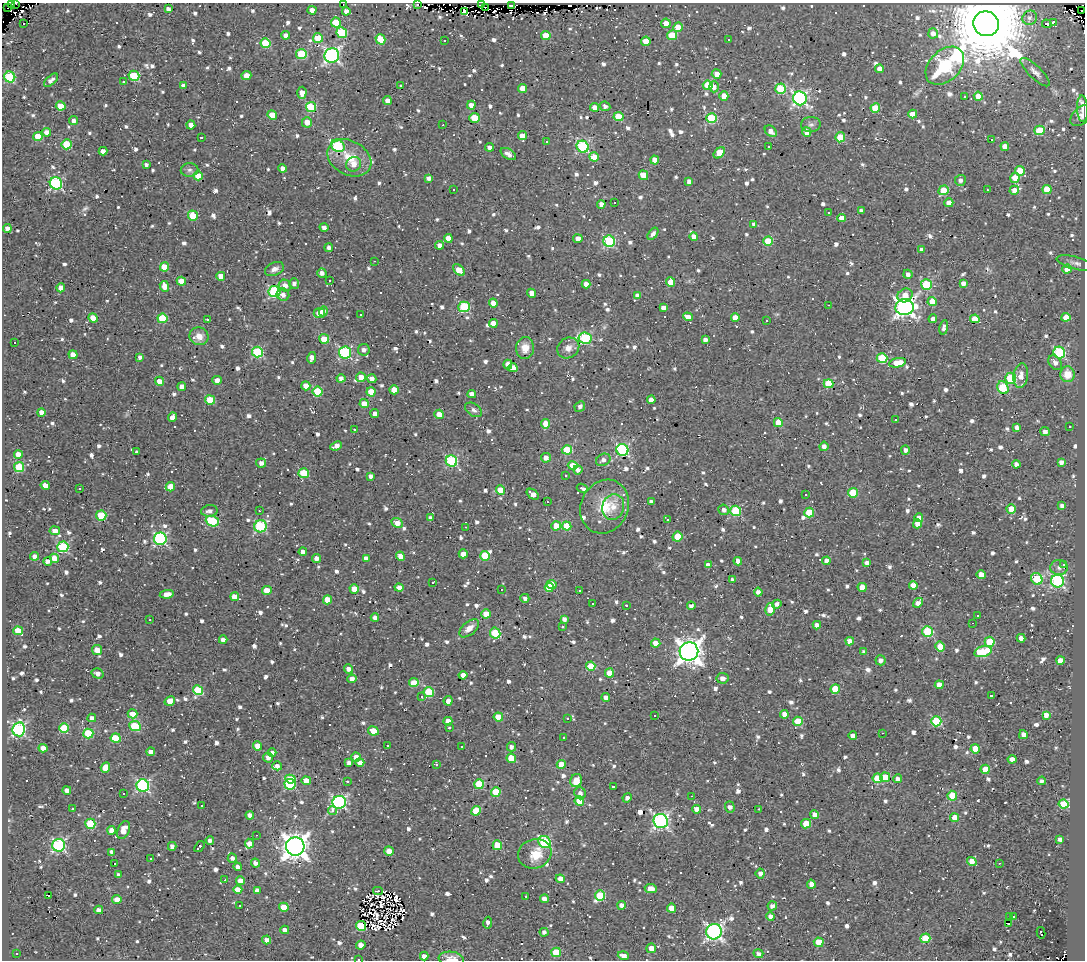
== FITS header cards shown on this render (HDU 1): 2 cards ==
NAXIS1  =                 1083
NAXIS2  =                  958

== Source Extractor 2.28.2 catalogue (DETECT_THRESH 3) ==
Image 1083 x 958 px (HDU 1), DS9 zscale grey, 1 PNG px = 1 image px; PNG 1087 x 962 px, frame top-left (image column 1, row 958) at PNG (2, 3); each listed source drawn as its Kron ellipse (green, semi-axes under 4 px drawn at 4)
Background 0.0307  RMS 0.029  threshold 0.0861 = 3 sigma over >= 5 px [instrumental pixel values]
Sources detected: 1241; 10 with non-positive FLUX_AUTO (blend fragments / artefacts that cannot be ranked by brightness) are neither listed nor drawn; of the other 1231, the 500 brightest by FLUX_AUTO listed and drawn (731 fainter detections omitted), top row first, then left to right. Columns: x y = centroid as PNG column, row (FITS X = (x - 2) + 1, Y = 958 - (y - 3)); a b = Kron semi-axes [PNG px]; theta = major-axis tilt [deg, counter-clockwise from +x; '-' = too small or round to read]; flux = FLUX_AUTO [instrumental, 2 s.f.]
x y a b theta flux
16 3 2 2 - 12
343 4 3 2 - 17
417 4 3 3 - 12
11 5 2 2 - 15
482 5 3 2 - 56
512 5 4 3 - 210
7 7 3 2 - 17
485 7 3 2 - 37
168 9 4 4 - 8.5
312 10 4 4 - 15
1081 10 3 2 - 240
346 11 4 4 - 11
465 12 4 3 - 87
1030 18 7 7 - 7.2
336 22 5 5 - 50
1053 22 3 3 - 450
666 23 5 4 - 17
24 24 3 3 - 84
986 24 13 12 - 39000
1047 24 5 3 - 44
678 27 5 4 - 38
342 33 5 5 - 100
933 33 5 5 - 11
286 35 4 4 - 12
672 35 5 5 - 53
546 36 5 4 - 32
318 38 5 5 - 61
380 39 5 4 - 67
728 40 3 3 - 26
444 41 3 3 - 11
646 41 5 4 - 36
265 43 5 5 - 91
301 54 5 5 - 100
332 55 7 7 - 520
945 66 22 15 44 540
880 69 4 4 - 13
1035 72 19 6 -44 11
717 74 5 5 - 19
134 76 5 5 - 110
246 76 5 4 - 26
10 77 5 5 - 130
51 80 8 4 42 11
123 82 3 3 - 80
400 85 3 3 - 15
708 85 5 4 - 62
183 86 4 4 - 10
714 87 5 5 - 13
523 88 4 4 - 29
780 89 5 5 - 100
302 93 6 4 87 16
724 96 5 4 - 18
978 96 4 4 - 30
964 97 3 3 - 10
800 98 7 6 - 450
387 101 4 4 - 11
471 105 4 4 - 14
61 106 5 4 - 34
605 106 5 4 - 8.3
311 107 5 5 - 110
595 107 4 4 - 18
875 108 5 4 - 55
1082 109 13 5 -87 7.2
913 114 4 4 - 29
272 115 5 4 - 34
1082 115 13 8 39 8.9
619 117 5 4 - 57
474 118 5 5 - 56
712 118 5 5 - 110
74 121 4 4 - 8.3
307 122 5 5 - 19
191 125 4 4 - 19
443 125 3 2 - 11
811 125 9 7 2 7.7
1039 130 5 4 - 80
771 131 7 5 -43 15
47 132 4 4 - 12
807 132 5 4 - 29
522 136 4 4 - 16
38 137 4 4 - 57
201 137 3 3 - 45
840 137 5 4 - 72
991 140 3 3 - 64
546 142 3 3 - 34
67 144 5 5 - 97
338 146 7 6 - 150
1005 146 4 4 - 21
489 147 4 4 - 9.8
583 147 6 5 - 230
769 147 3 3 - 13
103 151 4 4 - 11
719 153 6 4 43 52
508 154 8 5 -31 11
594 157 5 4 - 28
349 158 23 17 -28 54
655 160 4 4 - 20
354 164 8 7 - 16
146 165 4 4 - 7.9
282 168 4 4 - 12
189 170 9 6 1 7.2
1020 171 5 5 - 44
643 175 5 4 - 31
198 176 4 4 - 26
428 178 4 4 - 7.8
1015 178 5 4 - 29
960 180 5 5 - 8
689 181 4 4 - 8.9
56 183 6 6 - 270
453 189 3 3 - 7.3
1047 189 4 4 - 51
944 190 5 4 - 68
987 190 3 2 - 31
1014 190 5 4 - 13
615 202 3 3 - 1200
949 203 4 4 - 18
601 204 4 4 - 13
861 211 4 4 - 7.6
828 212 3 3 - 47
193 216 5 5 - 45
842 218 4 4 - 20
754 224 4 3 - 7.2
324 227 4 4 - 9
7 228 4 4 - 12
653 234 7 4 52 8.4
694 237 4 4 - 14
448 238 4 4 - 17
578 239 4 4 - 20
609 241 6 5 - 190
768 241 5 4 - 62
439 245 4 4 - 9.2
329 247 4 4 - 8
922 250 4 4 - 9.7
374 261 3 2 - 11
1076 263 20 6 -14 11
164 267 5 4 - 32
274 269 10 6 23 11
1067 269 4 4 - 29
459 270 7 4 -43 34
322 273 5 4 - 9
908 274 4 4 - 9.2
221 276 4 4 - 19
181 281 5 4 - 34
330 281 3 3 - 41
671 282 4 4 - 31
294 283 5 5 - 8.6
963 283 4 4 - 9.9
586 284 4 4 - 16
926 284 5 5 - 110
164 286 5 4 - 24
285 286 6 5 - 15
61 288 4 4 - 21
275 291 6 5 - 200
532 293 4 4 - 14
283 295 6 6 - 9.5
637 295 4 4 - 7.8
905 295 8 6 28 23
932 301 4 4 - 37
493 303 4 4 - 16
828 305 3 2 - 12
464 307 5 5 - 140
905 307 9 8 - 1000
663 308 4 4 - 9.8
323 311 5 4 - 9.7
319 313 5 5 - 27
361 315 4 3 - 11
688 317 5 4 - 14
1066 317 4 4 - 26
93 318 5 4 - 28
162 318 5 4 - 84
735 318 4 4 - 25
208 319 3 3 - 25
933 319 4 4 - 8.6
975 319 4 4 - 40
767 320 3 3 - 35
493 323 4 4 - 25
944 327 7 4 79 8
199 336 9 9 - 18
585 338 7 5 -9 200
324 339 5 4 - 49
705 340 4 4 - 9.4
14 342 3 3 - 22
525 348 11 9 89 25
568 348 11 10 - 16
364 350 6 5 - 9.4
257 352 5 5 - 160
345 352 6 6 - 230
1059 353 6 6 - 210
73 355 4 4 - 20
140 357 4 4 - 7.2
312 358 6 4 78 14
882 358 5 5 - 90
897 363 8 4 11 36
1055 363 8 6 -54 12
508 364 5 4 - 15
513 368 4 4 - 21
1067 374 8 7 - 26
1021 376 12 7 82 19
361 377 5 4 - 18
341 378 4 4 - 9.9
1011 378 5 5 - 140
372 379 4 4 - 11
217 380 4 4 - 11
159 381 4 4 - 17
828 384 5 4 - 85
306 386 4 4 - 20
182 387 4 4 - 13
1003 388 7 5 -61 80
394 390 4 4 - 29
318 391 5 5 - 84
371 392 5 4 - 33
472 394 4 4 - 12
210 400 5 4 - 68
651 400 4 4 - 19
364 404 4 4 - 25
580 406 5 5 - 7.4
473 410 9 6 -34 7.6
41 412 4 4 - 17
375 414 4 4 - 12
439 414 5 4 - 19
172 417 5 4 - 13
895 420 3 3 - 32
778 423 4 4 - 47
546 424 5 4 - 22
1070 426 3 3 - 7.5
1017 427 4 3 - 7.4
354 429 3 3 - 8.2
1045 432 5 4 - 10
336 446 6 4 23 16
824 446 5 4 - 9.8
567 450 5 4 - 78
622 450 6 6 - 270
905 450 5 4 - 8
136 452 3 3 - 35
18 455 4 4 - 22
546 458 5 5 - 12
603 460 7 5 29 7.8
451 461 6 5 - 210
1061 462 4 4 - 8.7
261 463 5 4 - 8.9
1016 464 4 4 - 8
573 466 5 4 - 30
19 467 5 5 - 98
578 470 4 4 - 8.5
304 473 5 5 - 80
565 475 3 3 - 19
371 476 4 3 - 7.3
45 485 4 4 - 17
170 487 5 4 - 24
582 488 5 3 - 10
80 489 3 3 - 7.8
501 490 4 4 - 36
853 493 5 5 - 77
533 494 7 4 -38 18
806 495 3 3 - 45
547 502 3 3 - 10
651 502 4 3 - 7.3
1062 506 4 4 - 7.8
605 507 27 23 64 70
613 507 13 11 73 25
1011 509 4 4 - 40
724 510 5 5 - 7.9
209 511 8 6 6 9.4
259 511 3 2 - 8.9
736 511 5 5 - 130
809 513 5 5 - 58
101 515 5 5 - 79
430 518 4 4 - 7.7
919 518 4 4 - 18
667 520 3 3 - 69
212 521 7 5 -22 140
397 523 6 4 -27 21
917 524 4 4 - 21
260 526 6 6 - 200
556 526 5 4 - 30
567 526 5 4 - 49
466 527 3 2 - 14
55 531 5 4 - 14
677 537 5 4 - 39
160 539 6 6 - 300
63 547 5 5 - 180
303 552 4 4 - 13
463 554 4 4 - 17
35 556 4 4 - 8.4
400 556 5 4 - 20
485 556 5 5 - 55
54 558 5 4 - 23
316 558 4 4 - 11
366 558 4 4 - 9.1
48 561 4 4 - 9.4
738 561 4 4 - 13
826 561 4 4 - 14
867 563 4 4 - 9.8
708 565 4 4 - 12
1064 565 3 3 - 55
1059 568 8 7 - 8.3
981 575 4 4 - 22
1037 579 6 5 - 120
733 580 4 4 - 8
1057 581 6 6 - 310
433 582 3 3 - 150
551 584 5 4 - 36
913 585 4 4 - 20
549 587 4 4 - 31
862 587 4 4 - 25
399 588 4 4 - 17
354 589 4 4 - 23
501 589 3 2 - 30
267 590 5 4 - 37
579 590 3 3 - 9.2
758 592 4 4 - 9.4
167 594 7 4 7 17
235 597 4 4 - 20
525 598 4 4 - 7.4
327 600 4 4 - 25
593 603 3 3 - 17
918 603 5 4 - 13
777 604 5 4 - 7.6
626 605 3 3 - 7.7
691 606 4 4 - 8.7
770 609 6 4 76 45
486 614 5 4 - 27
978 615 3 3 - 120
375 618 4 4 - 11
564 619 4 4 - 7.7
150 620 3 2 - 7.2
972 623 3 2 - 27
817 625 4 4 - 11
562 627 3 3 - 7.7
469 628 12 6 40 19
18 631 5 4 - 46
927 631 5 5 - 150
495 633 5 5 - 100
1021 638 4 4 - 13
223 640 4 4 - 11
850 641 4 4 - 16
990 642 5 5 - 68
656 643 4 4 - 22
940 647 5 4 - 48
97 650 5 5 - 26
689 651 9 9 - 2000
864 652 4 3 - 7.7
983 652 9 5 14 110
880 660 5 5 - 9.4
1060 660 4 4 - 21
591 666 5 4 - 46
348 669 5 4 - 9.9
98 673 6 5 - 10
609 673 4 4 - 30
463 675 4 4 - 18
722 678 6 5 - 13
352 679 4 4 - 11
414 683 5 4 - 37
939 685 4 4 - 18
835 689 5 4 - 55
198 690 5 4 - 80
429 692 5 5 - 96
422 696 3 3 - 140
991 696 3 3 - 12
606 697 4 4 - 10
170 701 5 4 - 24
448 701 5 4 - 11
133 714 5 4 - 33
784 714 4 4 - 19
655 715 3 3 - 140
1046 715 4 4 - 12
498 717 5 4 - 40
92 718 4 4 - 9.6
568 719 3 3 - 16
448 721 4 4 - 28
798 721 5 4 - 52
936 721 5 5 - 140
135 726 6 5 - 90
64 728 5 5 - 83
449 728 3 3 - 23
19 729 7 6 - 340
373 731 5 4 - 40
88 733 5 5 - 96
882 733 3 2 - 42
1023 735 4 4 - 11
853 736 4 4 - 18
563 737 3 3 - 11
116 738 5 4 - 68
387 745 3 3 - 8
258 746 5 4 - 22
462 746 3 3 - 19
511 747 5 4 - 9.9
43 748 4 4 - 16
975 749 4 4 - 43
151 752 4 4 - 15
272 753 4 4 - 8.5
356 757 5 4 - 17
268 758 5 5 - 11
511 758 5 4 - 36
1012 759 4 4 - 13
360 762 4 4 - 17
349 763 4 4 - 7.7
561 764 4 4 - 36
436 765 3 3 - 9.1
277 766 5 4 - 9.2
105 768 5 4 - 32
985 769 4 4 - 39
885 777 5 5 - 44
877 778 5 5 - 60
291 779 5 4 - 49
898 779 4 4 - 8.2
306 781 5 4 - 27
347 781 3 3 - 50
576 781 7 5 66 29
1041 781 4 4 - 7.2
290 784 5 5 - 140
479 784 5 5 - 88
143 786 6 6 - 320
613 787 3 3 - 68
67 790 4 4 - 9
496 792 4 4 - 68
580 793 6 5 - 10
123 794 3 3 - 50
692 796 3 2 - 16
952 796 5 5 - 88
627 798 5 4 - 8.8
579 801 5 4 - 47
339 802 7 6 - 390
1064 804 5 4 - 92
202 805 3 3 - 12
730 807 6 4 -73 10
72 809 3 2 - 10
697 809 4 4 - 13
759 809 3 2 - 30
333 810 4 4 - 13
476 811 5 4 - 51
250 815 4 4 - 12
814 815 4 4 - 16
955 818 4 4 - 38
661 821 7 7 - 490
90 824 5 5 - 110
806 824 5 4 - 50
111 830 4 4 - 16
124 830 9 6 66 23
256 835 3 2 - 8.7
1060 839 4 3 - 8.6
210 840 4 4 - 7.2
545 842 6 5 - 210
249 844 5 4 - 15
59 845 6 6 - 300
497 845 5 4 - 58
172 846 4 4 - 9.4
295 846 9 9 - 2300
199 847 6 3 52 51
389 851 5 4 - 18
112 852 4 3 - 8.9
535 854 17 14 17 45
151 858 3 3 - 7.4
232 858 5 4 - 7.9
972 862 5 4 - 21
255 863 4 4 - 10
999 863 3 2 - 17
114 864 3 3 - 180
238 867 4 4 - 9.6
760 874 5 4 - 8.5
119 875 4 4 - 7.9
560 879 4 4 - 17
225 880 2 2 - 15
240 881 4 4 - 18
811 884 4 4 - 16
651 889 6 4 -9 20
238 890 4 4 - 23
257 890 4 4 - 8.3
378 891 5 3 - 7.8
600 895 5 5 - 96
48 896 4 2 - 18
526 896 3 2 - 23
544 899 4 4 - 13
117 900 4 4 - 23
622 905 4 4 - 12
240 906 3 3 - 81
772 906 4 4 - 8.3
284 907 5 4 - 37
671 908 4 4 - 33
99 910 4 4 - 11
771 916 4 4 - 12
1010 916 3 3 - 17
1014 916 3 2 - 29
488 923 6 4 79 9.5
1008 924 3 2 - 8.2
361 926 5 4 - 81
285 930 4 4 - 12
544 932 4 4 - 7.3
714 932 8 7 - 660
1041 933 6 3 -78 20
925 938 5 5 - 71
266 940 4 4 - 9.9
819 942 5 5 - 47
361 945 5 4 - 16
651 948 5 5 - 18
556 952 5 4 - 63
17 953 3 3 - 12
758 954 5 4 - 8
424 956 4 4 - 9.2
623 956 5 4 - 15
359 959 3 2 - 28
451 959 13 7 -7 24
At the frame edge (FLAGS 8, measured only in part): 6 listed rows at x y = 16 3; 343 4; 417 4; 11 5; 359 959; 451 959
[731 fainter detections neither listed nor drawn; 10 non-positive-flux detections neither listed nor drawn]